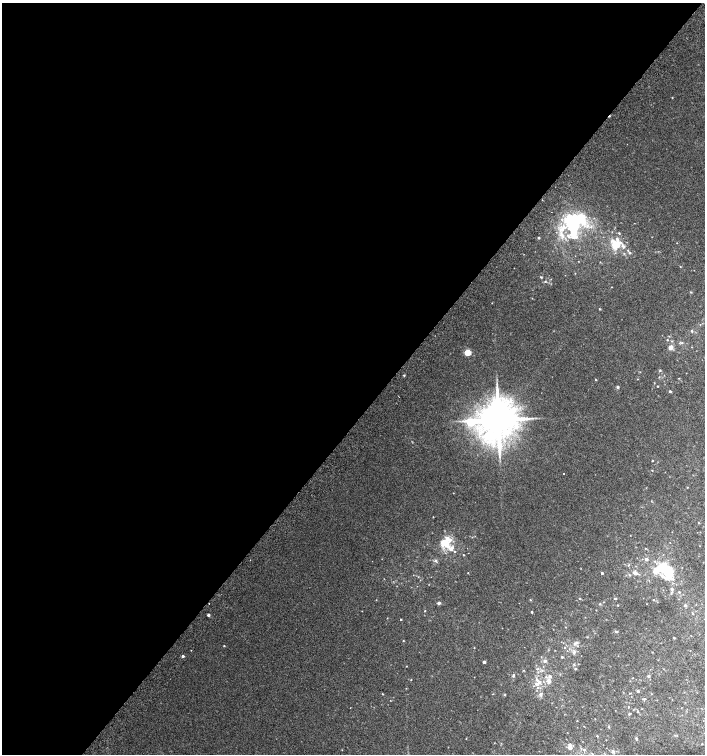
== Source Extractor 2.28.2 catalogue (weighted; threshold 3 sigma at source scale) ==
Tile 5 of 4 x 4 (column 1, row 2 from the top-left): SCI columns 204-1609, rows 3042-4544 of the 6094 x 6074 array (HDU 1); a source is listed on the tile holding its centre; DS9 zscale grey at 2 x 2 block average (1 PNG px = mean of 2 x 2 image px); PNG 707 x 756 px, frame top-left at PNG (2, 3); no overlay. Shown black and unused: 56% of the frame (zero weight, under 2 of 3 exposures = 2% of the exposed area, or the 3 px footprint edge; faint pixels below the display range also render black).
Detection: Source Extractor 2.28.2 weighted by HDU 2 'WHT'; one run over the whole footprint, this tile lists its part. Background 0.0399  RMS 0.012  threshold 0.0562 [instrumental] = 3 sigma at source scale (4.5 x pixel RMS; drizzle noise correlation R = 1.50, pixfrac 1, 0.0396/0.0396 arcsec/px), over >= 5 px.
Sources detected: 128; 2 inside a brighter object's white glare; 1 cosmic-ray / hot-pixel residue — not listed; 18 inside a brighter listed object's ellipse — not listed separately; the other 107 listed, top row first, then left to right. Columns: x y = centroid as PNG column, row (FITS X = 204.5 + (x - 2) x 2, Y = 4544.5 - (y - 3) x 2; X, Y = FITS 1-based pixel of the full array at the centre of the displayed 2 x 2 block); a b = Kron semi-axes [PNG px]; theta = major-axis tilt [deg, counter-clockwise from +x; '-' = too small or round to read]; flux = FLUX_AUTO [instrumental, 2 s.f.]
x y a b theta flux
573 222 23 16 29 300
619 233 4 2 - 2.1
539 238 2 2 - 4.2
615 245 11 9 -68 47
629 253 3 3 - 3.6
680 266 2 2 - 1.5
575 273 2 2 - 1.2
541 277 4 2 - 2
545 281 4 2 - 2.6
611 287 2 2 - 0.99
691 292 3 2 - 1.8
492 303 2 2 - 1.1
599 309 2 2 - 2
692 331 3 2 - 3.3
667 340 2 2 - 2.6
682 342 3 2 - 2.3
670 347 7 5 47 12
467 352 3 3 - 110
660 370 3 3 - 2.7
404 375 3 2 - 2
679 378 2 2 - 1.1
637 379 2 2 - 1.2
596 380 3 2 - 1.8
657 386 2 2 - 2.3
618 387 4 3 - 3.5
670 391 2 2 - 5.6
498 420 10 9 - 12000
470 422 7 4 2 170
652 461 2 2 - 2.8
652 470 2 2 - 1.4
563 473 2 2 - 16
453 493 2 2 - 0.97
433 517 2 2 - 1.2
472 537 2 2 - 1.7
445 543 13 9 -35 46
645 548 2 2 - 1.6
463 555 2 2 - 2.1
646 559 5 4 - 6.1
435 561 4 4 - 4.2
628 565 4 2 - 1.8
667 570 12 6 -50 160
602 573 2 2 - 3.5
635 573 3 3 - 17
629 575 3 3 - 2.9
664 577 17 4 -32 23
672 589 3 3 - 5.6
679 592 2 2 - 2.6
580 598 3 2 - 1.4
615 598 2 2 - 4
530 600 3 2 - 1.5
653 600 2 2 - 1.3
439 603 3 2 - 8.3
600 604 3 2 - 1.6
647 604 2 2 - 0.75
618 605 2 2 - 1.3
685 605 2 2 - 6.1
425 611 2 2 - 1.5
532 612 2 2 - 3.4
693 613 3 2 - 2
208 615 2 2 - 6.4
401 619 2 2 - 2
566 627 2 2 - 1.1
616 631 4 3 - 3.5
674 638 2 2 - 2.4
403 641 2 2 - 1.4
577 642 3 3 - 4.2
224 646 2 2 - 1.9
565 647 3 2 - 1.7
474 648 2 2 - 1.1
191 650 2 2 - 1.1
555 650 2 2 - 0.86
574 652 6 4 62 5.6
183 656 2 2 - 5.9
562 657 2 2 - 3
545 661 3 3 - 7.9
484 662 2 2 - 9.1
574 664 3 3 - 2.2
406 666 2 2 - 1.1
575 669 3 3 - 2.7
538 672 4 3 - 3
560 674 3 2 - 1.4
513 676 5 3 - 3.9
648 676 4 3 - 3.3
633 678 2 2 - 1.2
411 680 2 2 - 1.5
549 681 6 5 - 12
536 684 6 4 -22 11
638 691 4 3 - 3.5
629 693 3 2 - 1.5
383 694 3 2 - 1.6
493 694 2 2 - 1.2
540 694 5 4 - 6.2
505 695 3 2 - 1.8
645 699 3 2 - 2.6
628 707 2 2 - 1.8
638 712 3 2 - 1.6
629 714 3 3 - 2.9
577 721 2 2 - 1.2
609 727 3 3 - 2.8
597 736 3 2 - 2.3
636 738 3 3 - 3.1
466 739 2 2 - 0.88
702 744 2 2 - 1.3
569 747 4 3 - 15
581 748 3 2 - 2
584 750 3 3 - 4
613 751 3 3 - 7
Diffuse or blended objects may show on this block-average render without a row.